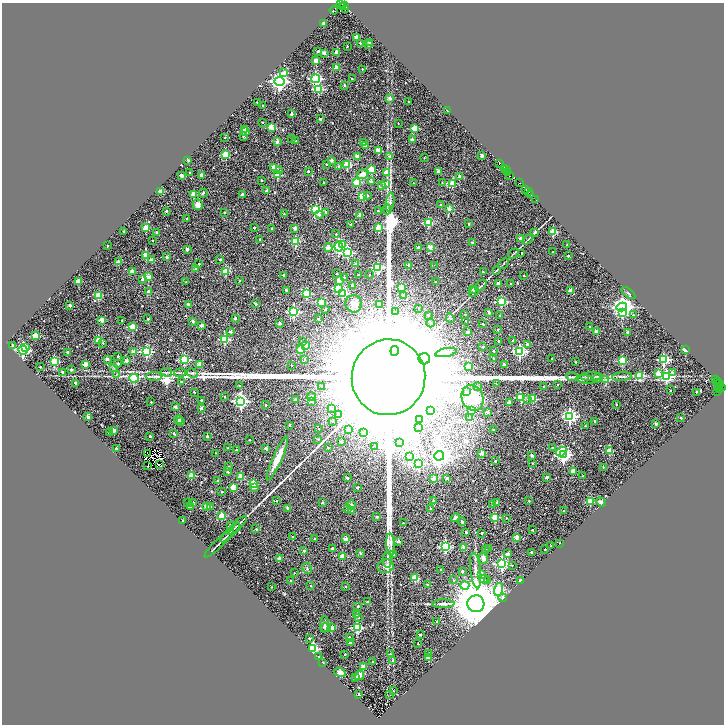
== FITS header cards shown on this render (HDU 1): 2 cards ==
NAXIS1  =                 1444
NAXIS2  =                 1444

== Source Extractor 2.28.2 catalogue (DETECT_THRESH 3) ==
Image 1444 x 1444 px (HDU 1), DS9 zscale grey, zoomed out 1/2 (1 PNG px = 2 x 2 image px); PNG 726 x 726 px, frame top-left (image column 1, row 1443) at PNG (2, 3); each listed source drawn as its Kron ellipse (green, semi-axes under 4 px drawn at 4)
Background 0.845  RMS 0.42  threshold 1.26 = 3 sigma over >= 5 px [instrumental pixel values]
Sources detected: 734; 103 cannot appear on this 1/2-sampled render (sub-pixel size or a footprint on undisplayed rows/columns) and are neither listed nor drawn; of the other 631, the 500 brightest by FLUX_AUTO listed and drawn (131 fainter detections omitted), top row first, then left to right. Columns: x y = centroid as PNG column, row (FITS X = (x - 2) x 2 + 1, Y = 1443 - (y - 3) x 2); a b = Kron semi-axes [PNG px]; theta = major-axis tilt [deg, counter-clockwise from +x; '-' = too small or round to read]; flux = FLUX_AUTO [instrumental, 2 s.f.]
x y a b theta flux
341 3 2 1 - 3.2e+02
343 6 3 1 - 9.4e+02
345 6 2 1 - 1.2e+02
346 9 2 2 - 4.2e+02
334 10 4 2 - 1.3e+03
324 24 3 2 - 1.4e+02
356 38 2 2 - 5.9e+02
369 42 3 2 - 4.3e+02
360 43 2 2 - 1.0e+02
368 45 2 2 - 5.9e+01
347 46 2 1 - 5.3e+01
318 51 2 2 - 2.0e+02
337 52 2 2 - 1.4e+03
324 53 2 2 - 4.9e+02
316 61 2 2 - 1.8e+03
337 68 2 2 - 1.3e+03
362 69 2 2 - 6.2e+01
284 73 3 3 - 9.5e+02
316 79 4 4 - 1.1e+04
352 79 2 2 - 9.5e+01
279 81 5 4 - 3.3e+04
344 85 2 2 - 1.2e+02
318 89 3 3 - 4.8e+03
390 98 2 2 - 5.5e+02
257 102 2 2 - 8.1e+01
408 102 2 2 - 8.8e+01
263 105 2 2 - 1.1e+02
448 111 2 2 - 4.2e+02
292 113 2 2 - 3.9e+02
320 119 2 2 - 3.9e+02
262 122 2 2 - 7.2e+01
398 123 2 2 - 7.6e+01
271 127 3 2 - 2.0e+03
415 128 3 2 - 1.8e+03
244 129 2 2 - 6.7e+02
245 132 3 3 - 2.0e+03
243 136 3 2 - 8.3e+01
225 137 2 2 - 5.8e+01
292 138 2 2 - 6.6e+01
412 140 3 2 - 8.9e+02
296 141 2 2 - 5.8e+01
277 142 2 2 - 3.9e+02
364 143 2 2 - 2.7e+02
365 146 2 2 - 2.9e+02
378 150 2 2 - 1.8e+03
226 155 3 3 - 2.7e+03
482 155 2 2 - 7.9e+02
357 156 2 2 - 9.8e+02
390 156 4 3 - 1.6e+02
424 158 2 2 - 6.2e+01
188 160 3 2 - 9.6e+01
331 160 2 2 - 5.4e+02
499 163 3 2 - 5.5e+02
326 164 2 2 - 1.9e+02
347 165 3 3 - 3.3e+03
339 167 2 2 - 4.6e+02
274 168 2 2 - 1.1e+03
505 168 3 2 - 3.8e+02
371 169 3 2 - 2.1e+03
280 170 4 3 - 1.4e+02
507 170 2 2 - 4.8e+02
308 171 2 2 - 1.2e+02
438 172 2 2 - 6.5e+02
507 172 3 2 - 1.7e+02
190 173 2 2 - 1.3e+02
386 173 3 3 - 1.3e+03
363 174 5 5 - 5.3e+02
201 175 2 2 - 4.1e+02
277 175 3 3 - 2.8e+03
182 176 2 2 - 9.0e+02
509 176 2 2 - 2.8e+02
460 177 2 2 - 1.0e+03
262 180 2 2 - 9.0e+01
324 182 2 2 - 5.4e+01
357 182 3 3 - 4.3e+03
371 182 2 2 - 7.0e+02
442 182 3 2 - 5.4e+01
413 183 2 2 - 8.0e+01
453 183 3 2 - 2.3e+03
519 183 2 1 - 7.4e+01
385 184 4 3 - 3.3e+02
382 186 2 2 - 9.2e+02
526 189 3 2 - 5.3e+02
266 191 2 2 - 5.4e+02
161 192 2 2 - 1.7e+03
529 192 2 1 - 2.5e+02
203 193 4 3 - 1.1e+02
194 194 3 2 - 2.0e+03
242 194 2 2 - 4.2e+02
367 195 3 3 - 1.7e+02
531 195 3 2 - 2.5e+02
362 197 3 3 - 2.9e+03
536 200 2 1 - 5.4e+02
390 202 9 3 83 2.4e+02
198 205 5 5 - 4.9e+02
441 205 2 2 - 3.2e+02
387 209 5 3 - 1.1e+02
449 209 2 2 - 8.2e+02
316 210 4 4 - 6.6e+03
166 211 2 2 - 1.5e+02
378 211 2 2 - 2.2e+02
326 212 2 2 - 2.3e+02
225 213 2 2 - 1.1e+02
284 214 2 2 - 9.0e+01
319 215 4 3 - 2.5e+02
360 216 2 2 - 6.3e+02
187 219 2 2 - 1.3e+02
428 223 3 3 - 3.8e+03
351 224 2 2 - 1.1e+02
469 224 2 2 - 1.3e+02
146 227 2 2 - 1.8e+03
254 228 2 2 - 1.8e+02
295 228 2 2 - 8.4e+02
379 228 3 3 - 3.0e+03
272 229 2 2 - 2.3e+02
124 231 2 2 - 1.8e+02
156 232 2 2 - 2.1e+02
535 232 3 2 - 3.9e+02
553 232 3 3 - 2.7e+03
336 234 2 2 - 6.4e+01
520 239 4 2 - 5.7e+02
528 239 6 2 45 7.8e+01
152 240 2 2 - 5.9e+01
260 240 3 2 - 2.3e+02
295 241 3 3 - 4.3e+03
472 243 2 2 - 1.8e+02
342 244 3 2 - 1.0e+03
567 245 2 2 - 1.1e+02
108 246 2 2 - 1.5e+02
339 247 5 4 - 7.3e+03
430 247 2 2 - 1.1e+03
328 248 4 2 - 9.7e+02
418 248 2 2 - 3.9e+02
187 249 2 2 - 4.0e+02
553 252 2 2 - 1.2e+02
348 253 4 3 - 6.3e+03
522 253 2 2 - 1.0e+02
513 254 6 2 45 1.0e+02
146 255 3 3 - 2.1e+03
568 256 2 2 - 3.4e+02
167 257 2 2 - 2.0e+02
151 260 2 2 - 7.2e+02
220 260 2 2 - 1.7e+02
119 262 2 2 - 9.8e+02
504 263 6 2 45 7.9e+01
199 264 2 2 - 1.7e+02
356 264 2 2 - 8.6e+02
409 265 2 2 - 3.9e+02
434 265 2 1 - 9.3e+01
377 268 4 3 - 6.9e+03
196 269 2 2 - 2.2e+02
132 271 2 2 - 1.1e+03
226 271 3 3 - 2.7e+03
496 271 4 2 - 6.3e+01
483 272 2 2 - 6.8e+01
337 274 2 2 - 7.1e+01
283 275 2 2 - 1.4e+02
358 275 2 2 - 1.9e+02
370 275 2 2 - 6.5e+01
524 275 2 2 - 5.6e+01
148 277 2 2 - 1.6e+03
344 277 2 2 - 1.2e+02
142 279 2 2 - 4.9e+02
240 280 2 2 - 6.2e+01
79 281 2 2 - 1.8e+03
339 281 3 2 - 1.4e+03
186 282 2 2 - 6.2e+01
436 282 2 2 - 8.4e+01
498 283 2 2 - 5.7e+02
511 284 2 2 - 8.6e+01
353 286 2 2 - 4.9e+02
481 286 7 2 45 1.2e+02
402 287 3 2 - 1.6e+03
338 288 3 3 - 4.0e+03
286 290 2 2 - 1.4e+02
473 290 2 2 - 1.4e+02
570 290 3 2 - 8.8e+02
149 292 2 2 - 1.0e+03
474 292 5 2 - 4.3e+02
306 293 3 3 - 3.8e+03
629 293 8 4 -36 1.5e+02
343 294 3 3 - 4.6e+03
98 295 3 3 - 3.0e+03
404 295 2 2 - 1.3e+02
501 302 3 3 - 5.2e+03
321 303 3 3 - 3.7e+03
188 304 2 2 - 2.8e+02
256 304 2 2 - 3.8e+02
354 304 8 8 - 4.6e+02
379 304 2 2 - 4.4e+02
70 305 2 2 - 6.3e+02
622 307 5 4 - 5.0e+04
419 308 2 2 - 7.8e+01
325 310 2 2 - 1.1e+02
293 312 4 3 - 8.3e+03
395 312 2 2 - 2.7e+02
622 312 4 4 - 3.2e+03
489 313 2 2 - 4.9e+02
465 315 2 2 - 5.8e+01
500 315 2 2 - 7.2e+01
633 315 2 2 - 1.4e+02
428 316 3 3 - 1.2e+02
235 318 2 2 - 4.2e+02
450 318 5 3 - 1.4e+02
148 319 2 2 - 1.9e+02
318 319 2 2 - 1.4e+02
102 320 2 2 - 1.4e+03
122 321 2 2 - 8.5e+01
193 321 2 2 - 3.0e+02
466 321 2 2 - 5.4e+01
280 323 2 2 - 5.1e+02
431 323 4 4 - 1.1e+02
483 324 2 2 - 1.5e+02
202 325 3 2 - 6.4e+02
589 326 2 2 - 7.5e+01
133 327 3 2 - 2.2e+03
498 329 2 2 - 7.7e+01
596 331 2 2 - 7.4e+02
231 332 3 2 - 1.8e+02
468 332 2 2 - 3.9e+02
628 332 2 2 - 6.1e+02
35 336 3 3 - 3.1e+03
224 339 3 3 - 5.1e+03
99 340 3 3 - 3.0e+03
513 340 2 2 - 1.3e+02
498 341 2 2 - 1.2e+02
302 342 3 3 - 7.2e+01
103 343 3 2 - 8.6e+01
527 344 2 2 - 3.8e+02
12 345 2 2 - 1.2e+02
306 346 2 2 - 7.1e+02
483 347 2 2 - 1.4e+02
25 348 3 3 - 1.1e+03
301 349 3 2 - 1.6e+03
23 350 4 4 - 1.7e+04
685 350 3 2 - 1.1e+03
395 351 5 3 - 7.5e+04
494 351 2 2 - 7.5e+01
520 351 4 4 - 1.2e+04
68 352 2 2 - 5.0e+02
133 352 2 2 - 8.8e+02
146 352 4 3 - 9.0e+03
446 352 11 4 11 3.4e+02
118 356 2 2 - 1.1e+02
494 358 2 2 - 1.7e+02
552 358 2 2 - 9.0e+01
107 359 2 2 - 5.8e+02
304 359 3 2 - 9.7e+01
424 359 6 5 - 3.7e+04
184 360 3 3 - 7.5e+03
664 360 3 3 - 8.7e+03
54 361 3 3 - 5.5e+03
126 361 2 2 - 5.4e+02
622 361 3 3 - 4.6e+03
575 362 2 2 - 5.4e+01
118 363 3 2 - 1.5e+02
86 364 2 2 - 1.3e+03
200 364 2 2 - 1.2e+03
504 364 2 2 - 2.1e+02
291 365 2 2 - 1.3e+02
469 366 3 3 - 2.1e+03
40 367 2 2 - 1.2e+02
113 367 4 3 - 7.5e+01
71 369 2 2 - 1.2e+02
62 372 2 2 - 2.2e+02
166 372 6 3 -8 1.3e+02
672 372 4 3 - 1.1e+02
180 373 6 2 5 9.8e+01
192 373 6 2 -26 1.0e+02
117 374 3 3 - 7.0e+01
659 374 3 3 - 1.3e+03
640 375 3 3 - 2.6e+03
154 376 8 2 5 2.0e+02
666 376 4 3 - 8.6e+03
389 377 38 36 73 6.3e+06
573 377 6 3 -7 1.5e+02
591 377 11 2 1 2.3e+02
622 377 10 2 5 1.3e+02
134 378 5 3 - 4.2e+03
597 378 5 4 - 1.4e+02
585 379 9 3 -10 2.1e+02
606 379 3 2 - 6.1e+01
716 380 2 1 - 6.4e+01
181 382 2 2 - 9.9e+01
718 382 2 1 - 1.9e+02
75 383 2 2 - 5.6e+02
496 384 2 2 - 1.0e+02
719 384 3 2 - 2.7e+02
558 385 2 2 - 6.5e+01
240 386 2 2 - 2.4e+02
478 386 3 2 - 5.8e+01
544 386 2 2 - 1.1e+02
322 387 2 2 - 1.2e+02
718 387 2 1 - 7.7e+01
720 387 2 2 - 9.6e+01
722 387 3 1 - 1.4e+02
719 389 2 2 - 1.2e+02
670 390 3 2 - 1.4e+02
718 391 3 1 - 1.5e+02
194 392 2 2 - 7.7e+01
467 392 4 4 - 1.7e+02
696 392 2 2 - 8.1e+01
224 397 2 2 - 8.2e+01
312 397 4 4 - 1.6e+02
521 397 3 3 - 3.2e+03
473 398 13 10 -69 2.0e+03
528 399 3 3 - 6.8e+01
533 399 3 2 - 2.6e+03
201 400 2 2 - 1.5e+02
296 400 3 3 - 1.5e+02
241 401 4 4 - 1.8e+04
311 401 3 3 - 1.0e+02
151 402 2 2 - 1.0e+02
509 402 2 2 - 7.0e+02
616 404 2 2 - 8.6e+01
266 405 2 2 - 1.7e+02
175 407 2 2 - 5.0e+02
201 408 2 2 - 2.9e+02
331 409 3 2 - 1.2e+02
471 410 2 2 - 1.2e+03
431 411 4 3 - 9.5e+01
487 412 2 2 - 6.1e+02
339 414 4 3 - 9.7e+01
569 416 4 4 - 1.7e+04
88 417 2 2 - 7.0e+02
470 417 2 2 - 5.2e+02
681 418 2 2 - 1.9e+02
179 420 4 3 - 1.3e+02
419 420 3 3 - 8.5e+01
333 421 3 3 - 5.5e+01
594 421 2 2 - 2.5e+02
180 422 2 2 - 4.3e+02
656 424 2 2 - 5.1e+02
289 425 2 2 - 1.9e+02
585 426 2 2 - 8.8e+01
419 427 2 2 - 2.5e+02
319 429 2 2 - 5.5e+01
349 429 2 2 - 4.3e+02
114 430 2 2 - 1.0e+03
493 430 2 2 - 5.9e+01
109 433 2 2 - 7.9e+01
173 433 2 2 - 1.1e+02
363 433 3 2 - 1.1e+02
150 436 2 2 - 2.1e+02
207 437 2 2 - 3.0e+02
318 439 2 2 - 9.3e+01
249 440 2 2 - 5.3e+01
341 442 2 2 - 5.7e+02
399 443 4 3 - 1.2e+02
375 446 2 1 - 5.7e+01
116 448 2 2 - 2.3e+02
228 448 2 2 - 7.2e+01
266 448 2 2 - 4.6e+02
328 448 2 2 - 8.7e+01
552 448 2 2 - 1.7e+02
236 450 2 2 - 2.7e+02
609 451 3 2 - 2.5e+03
561 452 6 3 33 4.6e+03
216 453 2 2 - 6.9e+01
482 453 2 2 - 1.1e+03
147 454 3 2 - 5.9e+01
563 455 4 3 - 1.5e+04
439 456 5 5 - 3.7e+04
532 456 2 2 - 5.3e+02
409 457 4 3 - 1.3e+02
277 458 24 4 66 1.2e+03
495 461 2 2 - 2.1e+02
419 463 3 3 - 4.9e+03
532 463 2 2 - 5.5e+01
148 465 2 1 - 6.2e+01
159 465 2 2 - 7.4e+01
228 467 2 2 - 1.6e+02
603 467 2 2 - 6.0e+01
573 471 2 2 - 1.7e+03
228 472 2 2 - 1.8e+02
191 476 2 2 - 1.6e+03
241 476 2 2 - 1.5e+03
583 476 2 2 - 6.1e+01
547 477 2 2 - 2.6e+02
347 478 2 2 - 2.5e+02
447 478 4 3 - 1.3e+02
434 479 2 2 - 1.0e+03
218 481 2 2 - 2.3e+02
253 484 3 3 - 3.0e+03
233 487 3 3 - 2.0e+03
255 487 3 3 - 2.7e+02
357 488 2 2 - 1.7e+02
222 492 2 2 - 1.2e+02
276 501 2 2 - 5.6e+01
433 501 2 2 - 2.2e+02
529 501 2 2 - 8.4e+01
193 502 2 2 - 1.2e+02
323 502 2 2 - 2.6e+02
590 502 3 2 - 2.7e+03
601 502 5 4 - 1.5e+02
188 503 2 2 - 4.9e+02
497 503 2 2 - 8.3e+02
493 504 2 2 - 2.3e+02
351 505 4 4 - 1.6e+02
210 506 3 3 - 8.5e+01
190 507 2 2 - 8.0e+02
207 507 2 2 - 9.7e+02
287 508 2 2 - 5.7e+02
347 508 3 3 - 7.2e+01
431 509 2 2 - 9.8e+01
351 510 2 2 - 7.7e+02
564 511 2 2 - 1.7e+02
221 516 3 3 - 2.9e+03
377 517 3 3 - 7.5e+01
495 517 3 2 - 2.1e+03
455 518 5 3 - 1.4e+02
506 518 2 2 - 6.0e+01
183 520 2 2 - 8.8e+01
462 522 4 3 - 7.5e+01
403 523 2 2 - 5.8e+01
230 525 2 2 - 4.5e+02
238 525 12 2 45 2.0e+02
256 529 2 2 - 1.2e+02
532 530 2 2 - 1.1e+02
466 532 2 2 - 3.2e+02
230 533 13 2 44 2.0e+02
482 533 2 2 - 7.3e+01
293 537 2 2 - 2.9e+02
516 538 3 2 - 9.6e+02
314 539 2 2 - 2.7e+02
346 539 2 2 - 1.2e+03
398 541 2 2 - 3.3e+02
560 543 2 2 - 1.5e+02
219 544 19 2 44 2.1e+02
391 544 11 3 -85 2.8e+02
551 545 2 2 - 5.7e+01
445 547 3 3 - 7.8e+03
464 547 2 2 - 6.9e+02
332 548 2 2 - 1.4e+02
489 548 2 2 - 7.1e+01
485 549 3 3 - 6.7e+01
545 549 2 2 - 1.8e+02
304 551 2 2 - 4.7e+02
531 552 2 2 - 2.1e+02
360 553 4 3 - 1.0e+02
394 554 3 2 - 2.2e+02
508 554 3 2 - 3.5e+02
342 556 2 2 - 1.8e+03
279 558 2 2 - 6.4e+02
483 558 5 4 - 3.6e+02
388 560 7 3 89 1.9e+02
502 564 4 3 - 1.1e+04
512 565 2 2 - 5.9e+01
386 566 8 6 15 4.8e+02
307 568 6 3 -61 1.0e+02
441 570 2 2 - 1.3e+02
462 571 2 2 - 1.9e+02
476 571 18 5 -83 6.4e+02
294 573 2 2 - 5.5e+01
482 575 2 2 - 7.6e+02
415 578 3 3 - 2.6e+03
484 579 4 3 - 1.7e+02
453 580 2 2 - 6.4e+01
291 581 2 2 - 1.4e+02
487 581 3 3 - 1.1e+02
521 581 3 2 - 4.3e+02
427 585 2 2 - 2.5e+02
465 585 4 4 - 3.0e+03
310 586 2 2 - 9.6e+01
272 587 2 2 - 5.9e+01
345 587 2 2 - 1.4e+02
498 589 7 4 75 5.5e+03
503 598 4 3 - 7.8e+01
367 602 2 2 - 2.4e+02
443 604 11 3 1 2.8e+02
476 604 8 8 - 4.6e+05
358 606 2 2 - 1.4e+02
356 615 2 2 - 6.1e+02
358 617 3 3 - 9.5e+01
437 622 2 2 - 7.8e+01
324 624 8 3 86 2.0e+02
326 628 5 4 - 1.5e+02
331 628 2 2 - 1.5e+03
357 628 3 3 - 5.9e+03
420 635 3 2 - 7.2e+01
349 637 2 2 - 3.4e+02
309 638 2 2 - 1.7e+02
350 642 2 2 - 3.1e+02
418 644 2 2 - 1.1e+02
313 648 3 3 - 9.1e+03
429 653 2 2 - 1.7e+02
345 654 2 2 - 1.3e+02
390 654 3 3 - 1.1e+02
319 657 2 2 - 1.4e+02
428 657 2 2 - 1.3e+03
393 660 2 2 - 4.0e+02
323 662 2 2 - 1.4e+02
373 662 2 2 - 1.6e+02
364 666 2 2 - 1.2e+03
340 672 6 4 -19 4.0e+02
359 675 5 3 - 5.4e+02
356 677 2 2 - 1.5e+02
393 691 2 2 - 7.6e+01
359 694 2 2 - 3.7e+02
390 694 2 1 - 8.3e+01
At the frame edge (FLAGS 8, measured only in part): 1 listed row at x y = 341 3
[131 fainter detections neither listed nor drawn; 103 sub-pixel or undisplayed-footprint detections neither listed nor drawn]